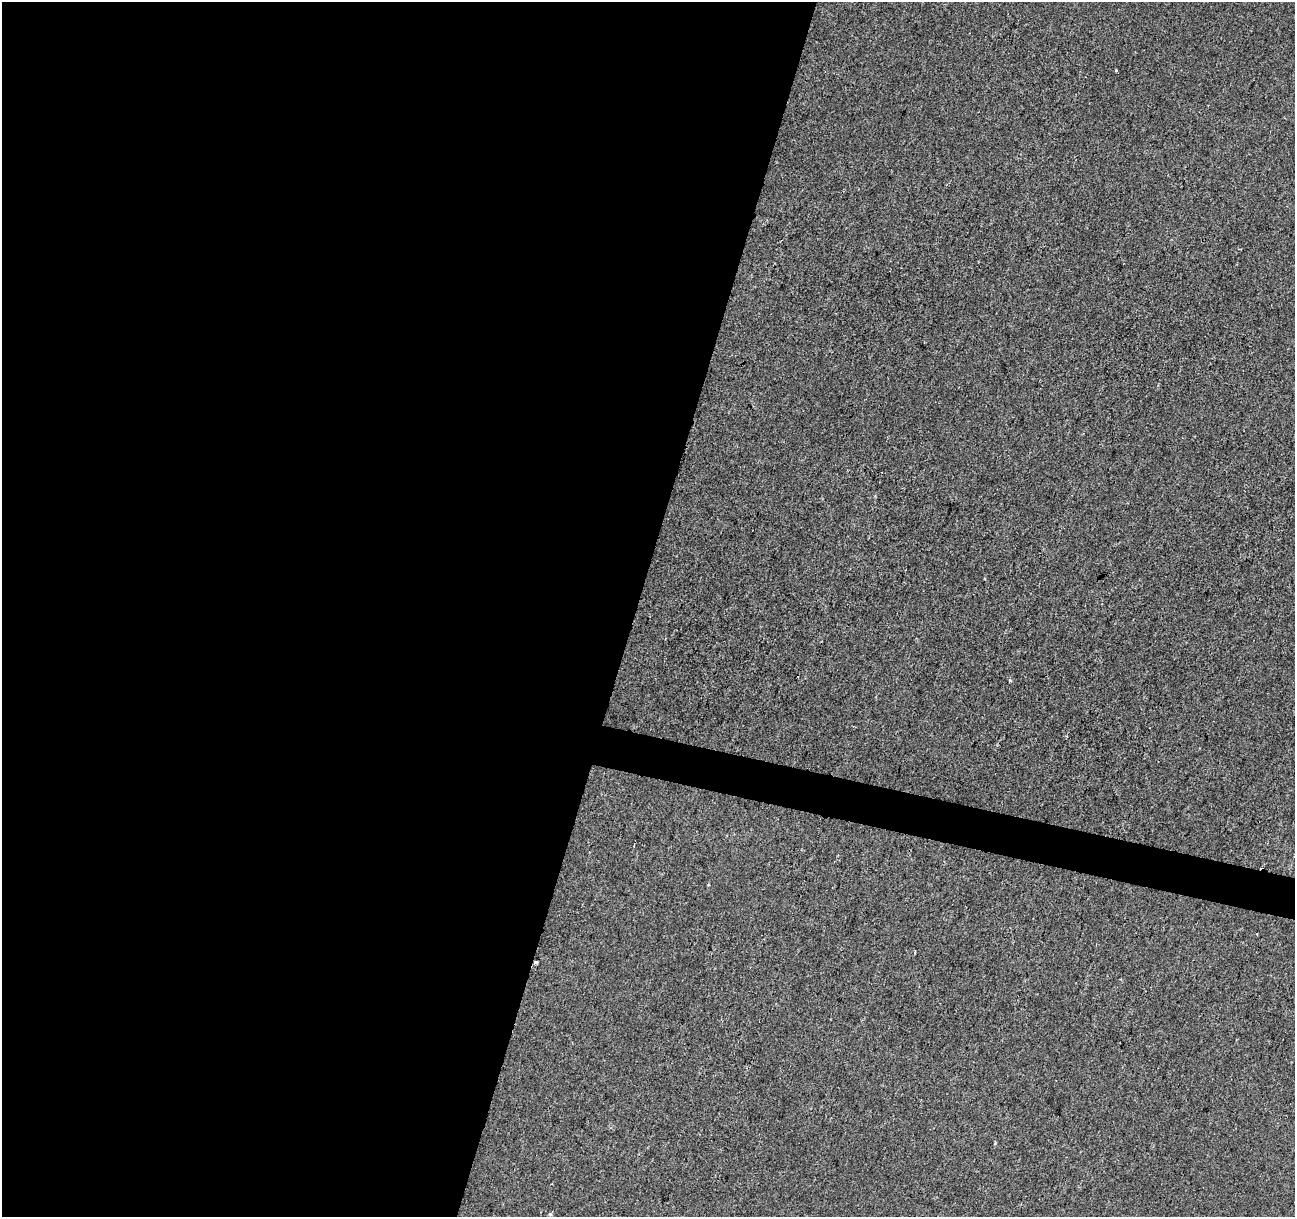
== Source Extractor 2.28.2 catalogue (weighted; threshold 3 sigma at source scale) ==
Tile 5 of 4 x 4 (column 1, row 2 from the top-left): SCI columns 1-1293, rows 2649-3863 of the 5181 x 5359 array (HDU 1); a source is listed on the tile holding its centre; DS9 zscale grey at full resolution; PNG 1297 x 1219 px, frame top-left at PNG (2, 2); no overlay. Shown black and unused: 51% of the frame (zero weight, under 2 of 3 exposures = <1% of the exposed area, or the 3 px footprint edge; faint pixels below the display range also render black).
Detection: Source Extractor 2.28.2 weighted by HDU 2 'WHT'; one run over the whole footprint, this tile lists its part. Background 1.13e-04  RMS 0.0042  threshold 0.0188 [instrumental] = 3 sigma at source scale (4.5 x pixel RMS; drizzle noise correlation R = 1.50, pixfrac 1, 0.0396/0.0396 arcsec/px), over >= 5 px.
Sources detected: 6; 1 cosmic-ray / hot-pixel residue — not listed; the other 5 listed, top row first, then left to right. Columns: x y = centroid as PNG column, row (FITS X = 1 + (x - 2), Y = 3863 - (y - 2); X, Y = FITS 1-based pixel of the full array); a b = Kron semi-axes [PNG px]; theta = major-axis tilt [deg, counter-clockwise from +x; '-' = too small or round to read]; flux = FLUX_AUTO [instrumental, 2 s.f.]
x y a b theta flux
1115 71 3 3 - 2.8
1010 680 3 3 - 0.65
708 884 3 3 - 0.45
536 962 4 3 - 1.4
550 1214 4 3 - 0.96
Overlapping masked pixels (flux is a lower limit): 1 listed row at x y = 536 962